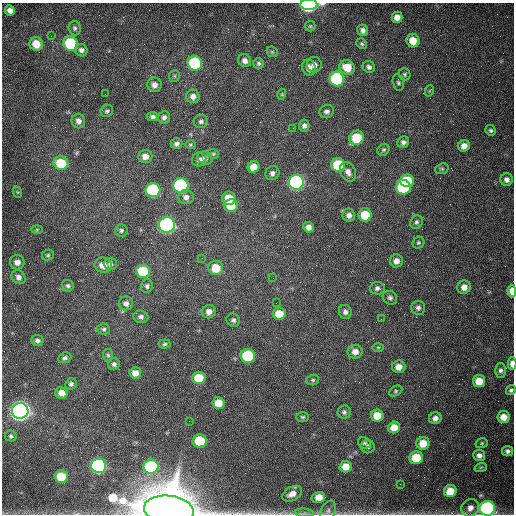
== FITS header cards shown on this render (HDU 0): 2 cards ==
NAXIS1  =                  512 /fastest changing axis
NAXIS2  =                  512 /next to fastest changing axis

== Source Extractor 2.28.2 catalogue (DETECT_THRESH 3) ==
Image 512 x 512 px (HDU 0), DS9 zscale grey, 1 PNG px = 1 image px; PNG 516 x 516 px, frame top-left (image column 1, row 512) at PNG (2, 3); each listed source drawn as its Kron ellipse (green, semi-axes under 4 px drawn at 4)
Background 1540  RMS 24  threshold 71.5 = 3 sigma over >= 5 px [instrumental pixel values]
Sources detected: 149; all 149 listed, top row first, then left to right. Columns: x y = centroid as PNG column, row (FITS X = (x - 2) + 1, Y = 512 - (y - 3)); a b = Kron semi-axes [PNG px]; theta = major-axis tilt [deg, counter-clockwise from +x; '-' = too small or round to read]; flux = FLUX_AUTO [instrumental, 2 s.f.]
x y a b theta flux
309 5 8 5 2 4.7e+05
10 10 5 5 - 7.7e+03
397 17 6 5 - 1.0e+04
310 26 5 5 - 2.3e+03
75 28 7 6 - 3.7e+03
363 30 6 5 - 6.1e+03
51 36 2 2 - 1.1e+03
413 41 7 6 - 2.3e+04
70 43 7 7 - 9.8e+04
36 44 7 6 - 2.6e+04
362 44 5 5 - 2.6e+03
81 50 6 6 - 6.3e+03
272 52 6 5 - 2.1e+03
245 61 7 6 - 7.5e+03
195 63 7 7 - 1.3e+05
259 63 5 5 - 3.4e+03
314 65 8 7 - 7.4e+03
347 67 8 7 - 3.2e+04
369 67 6 5 - 5.3e+03
309 68 8 6 -75 1.2e+04
405 74 6 5 - 2.8e+03
174 76 6 5 - 2.8e+03
337 79 7 7 - 2.0e+05
398 82 8 5 -76 3.1e+03
154 85 7 7 - 8.5e+03
429 91 6 3 71 1.4e+03
105 94 2 2 - 7.9e+02
282 94 5 3 - 1.6e+03
193 96 7 6 - 8.2e+03
107 111 6 6 - 3.6e+03
327 111 7 6 - 5.1e+03
153 117 5 4 - 4.5e+03
164 117 6 5 - 5.6e+03
78 121 7 6 - 7.2e+03
201 121 7 6 - 4.9e+03
304 125 6 5 - 4.9e+03
293 128 2 2 - 7.8e+02
491 130 5 5 - 3.2e+03
356 138 8 6 46 6.0e+04
403 142 6 5 - 5.5e+03
177 144 6 5 - 4.8e+03
190 145 5 4 - 2.2e+03
464 146 6 5 - 1.0e+04
383 150 6 5 - 3.0e+03
213 154 6 4 -22 2.4e+03
145 156 7 6 - 1.1e+04
205 158 7 6 - 5.3e+03
199 160 7 6 - 7.3e+03
61 163 7 7 - 6.1e+04
338 165 7 7 - 8.8e+04
254 167 6 6 - 1.9e+04
442 169 7 5 20 2.9e+03
348 172 10 7 -62 8.5e+03
272 173 7 6 - 6.2e+03
507 180 6 6 - 7.0e+03
407 181 7 6 - 7.1e+04
296 182 7 7 - 4.4e+05
181 186 7 7 - 2.6e+05
403 187 7 7 - 1.2e+05
153 190 7 7 - 2.0e+05
17 192 6 3 -71 1.8e+03
186 197 7 7 - 7.3e+03
229 198 7 6 - 2.8e+04
231 206 7 6 - 3.4e+04
349 215 6 6 - 7.4e+03
365 215 6 6 - 4.7e+04
416 222 7 6 - 3.8e+03
167 225 8 7 - 5.4e+05
308 227 5 5 - 8.5e+03
37 229 6 4 1 2.3e+03
121 230 6 6 - 3.6e+03
418 243 6 5 - 2.9e+03
48 255 6 5 - 2.7e+03
202 258 3 3 - 9.8e+02
396 261 6 6 - 9.2e+03
17 262 7 7 - 9.4e+03
110 264 6 6 - 4.0e+03
103 265 8 7 - 1.4e+04
216 268 7 7 - 3.2e+04
143 271 7 7 - 6.8e+04
18 277 7 6 - 7.1e+03
273 278 2 2 - 7.2e+02
68 286 6 6 - 3.7e+03
147 286 7 6 - 4.0e+03
464 287 7 6 - 1.1e+04
377 288 7 6 - 4.7e+03
512 291 6 4 -89 1.5e+04
390 298 7 6 - 4.6e+03
126 303 7 7 - 6.6e+03
276 303 2 2 - 1.0e+03
418 308 7 7 - 5.3e+03
209 312 7 6 - 1.0e+04
345 312 7 6 - 5.9e+03
279 314 6 6 - 3.1e+04
141 317 7 6 - 4.6e+03
381 319 2 2 - 7.2e+02
233 320 7 6 - 4.0e+03
104 329 6 5 - 3.1e+03
37 341 6 5 - 5.2e+03
165 344 6 4 6 3.0e+03
378 347 6 4 -1 2.1e+03
355 352 7 7 - 1.1e+04
108 355 6 5 - 2.7e+03
248 356 7 7 - 1.0e+05
65 358 7 5 22 4.5e+03
114 364 6 5 - 4.6e+03
512 364 6 3 89 1.1e+04
399 367 7 6 - 1.2e+04
500 370 7 5 89 5.2e+03
135 373 6 5 - 1.3e+04
199 378 6 6 - 4.3e+04
313 380 6 5 - 2.5e+03
479 381 6 6 - 2.4e+04
71 384 6 5 - 3.9e+03
511 390 5 5 - 4.0e+03
396 391 7 5 28 2.7e+03
61 393 6 6 - 1.2e+04
218 403 6 6 - 2.4e+04
20 411 8 8 - 1.3e+06
344 412 6 6 - 4.1e+03
377 415 6 6 - 2.5e+04
303 417 6 5 - 2.8e+03
504 417 6 6 - 1.8e+04
435 418 6 6 - 8.0e+03
189 421 2 2 - 7.0e+02
394 427 6 6 - 2.0e+04
11 436 6 5 - 3.6e+03
200 441 7 6 - 6.1e+04
364 443 6 5 - 3.6e+03
423 443 6 6 - 2.7e+04
482 443 6 5 - 2.5e+03
368 446 7 6 - 4.7e+03
508 451 5 5 - 4.9e+03
479 455 6 5 - 6.9e+03
416 458 7 6 - 5.1e+04
98 466 7 7 - 4.2e+05
151 466 7 7 - 1.5e+05
346 467 6 6 - 2.0e+04
481 467 6 4 19 2.0e+03
61 477 6 6 - 4.2e+04
400 484 2 2 - 7.9e+02
450 491 6 6 - 3.3e+04
292 494 11 6 29 1.3e+04
318 497 7 5 15 2.2e+04
470 508 9 8 - 1.3e+04
487 508 8 7 - 3.5e+05
169 510 25 14 -6 8.2e+06
328 511 11 7 66 6.4e+03
304 513 9 4 -5 4.1e+03
At the frame edge (FLAGS 8, measured only in part): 6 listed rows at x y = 309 5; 512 291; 512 364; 511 390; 487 508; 169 510